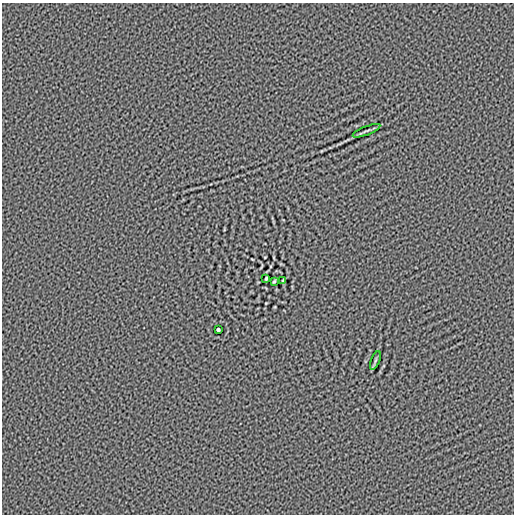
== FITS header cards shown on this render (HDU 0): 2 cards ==
NAXIS1  =                  512
NAXIS2  =                  512

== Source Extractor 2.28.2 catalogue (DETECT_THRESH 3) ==
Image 512 x 512 px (HDU 0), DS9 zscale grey, 1 PNG px = 1 image px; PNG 516 x 516 px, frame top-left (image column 1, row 512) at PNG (2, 3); each listed source drawn as its Kron ellipse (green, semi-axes under 4 px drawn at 4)
Background -4.64e-07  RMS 0.0016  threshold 0.00494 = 3 sigma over >= 5 px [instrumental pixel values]
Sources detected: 6; all 6 listed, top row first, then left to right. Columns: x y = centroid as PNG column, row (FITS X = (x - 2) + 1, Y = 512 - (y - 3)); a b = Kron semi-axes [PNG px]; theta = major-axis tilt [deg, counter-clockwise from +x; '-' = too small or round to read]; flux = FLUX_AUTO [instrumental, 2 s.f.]
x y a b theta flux
367 131 15 3 22 0.26
266 278 4 2 - 0.15
274 281 4 2 - 0.12
283 281 4 2 - 0.1
218 330 3 3 - 0.17
375 360 10 3 69 0.21